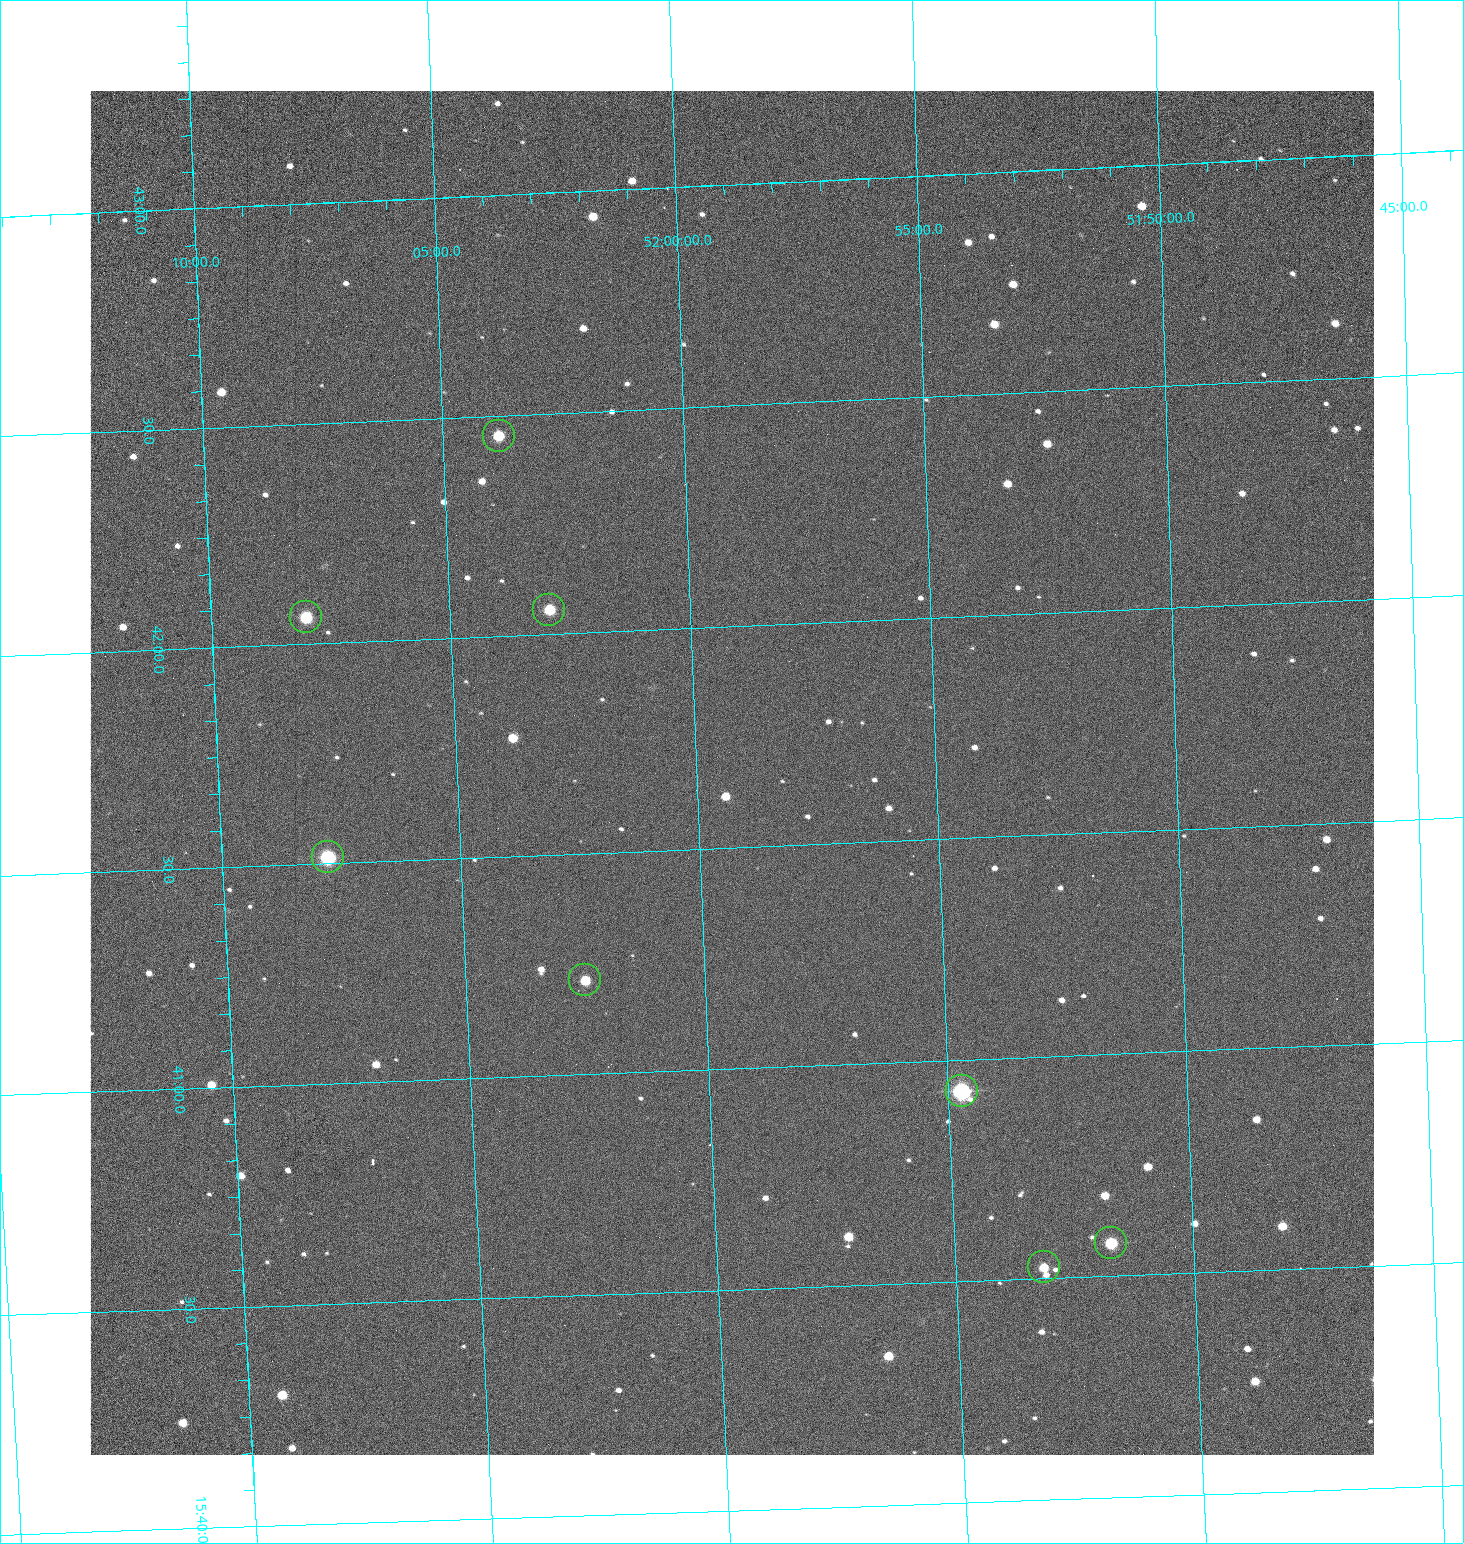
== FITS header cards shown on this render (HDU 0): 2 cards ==
NAXIS1  =                 1284 /fastest changing axis
NAXIS2  =                 1364 /next to fastest changing axis

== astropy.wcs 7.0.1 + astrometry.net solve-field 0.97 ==
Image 1284 x 1364 px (HDU 0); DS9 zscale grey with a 90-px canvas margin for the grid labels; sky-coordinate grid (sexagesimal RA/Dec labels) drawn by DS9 from the SOLVED WCS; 8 Tycho-2 reference stars matched to detected sources circled (green)
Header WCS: RA---TAN/DEC--TAN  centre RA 15:41:40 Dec +51:59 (235.42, +51.99 deg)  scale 1.26 arcsec/px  FOV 26.9' x 28.5'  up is +92 deg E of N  parity flipped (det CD > 0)
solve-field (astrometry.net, Tycho-2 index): VERIFIED the header's WCS against the Tycho-2 star catalogue (8 matches, 0 conflicts) and refined it, rather than solving blind
Solved WCS: RA---TAN-SIP/DEC--TAN-SIP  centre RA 15:41:40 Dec +51:59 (235.42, +51.99 deg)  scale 1.25 arcsec/px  FOV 26.8' x 28.5'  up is +92 deg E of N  parity flipped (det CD > 0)
The solver's refit moves the header's centre by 0.76 arcsec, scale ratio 0.9978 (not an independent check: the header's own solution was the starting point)
Tycho-2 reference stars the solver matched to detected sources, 8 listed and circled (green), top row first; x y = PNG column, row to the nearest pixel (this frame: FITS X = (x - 91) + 1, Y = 1364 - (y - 91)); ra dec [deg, ICRS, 3 dp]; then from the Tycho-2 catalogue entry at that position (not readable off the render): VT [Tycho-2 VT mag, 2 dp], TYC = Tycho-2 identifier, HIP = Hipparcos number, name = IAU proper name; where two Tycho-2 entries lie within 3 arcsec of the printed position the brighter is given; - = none
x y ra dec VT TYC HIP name
500 436 235.614 +52.064 11.61 3489-1132-1 - -
550 610 235.514 +52.049 11.19 3489-1407-1 - -
307 617 235.515 +52.133 11.12 3489-1380-1 - -
329 857 235.378 +52.130 9.31 3489-1322-1 76850 -
586 980 235.303 +52.042 11.52 3489-958-1 - -
963 1091 235.232 +51.912 9.59 3489-824-1 - -
1112 1243 235.143 +51.862 10.97 3489-1016-1 - -
1045 1267 235.131 +51.886 12.29 3489-908-1 - -